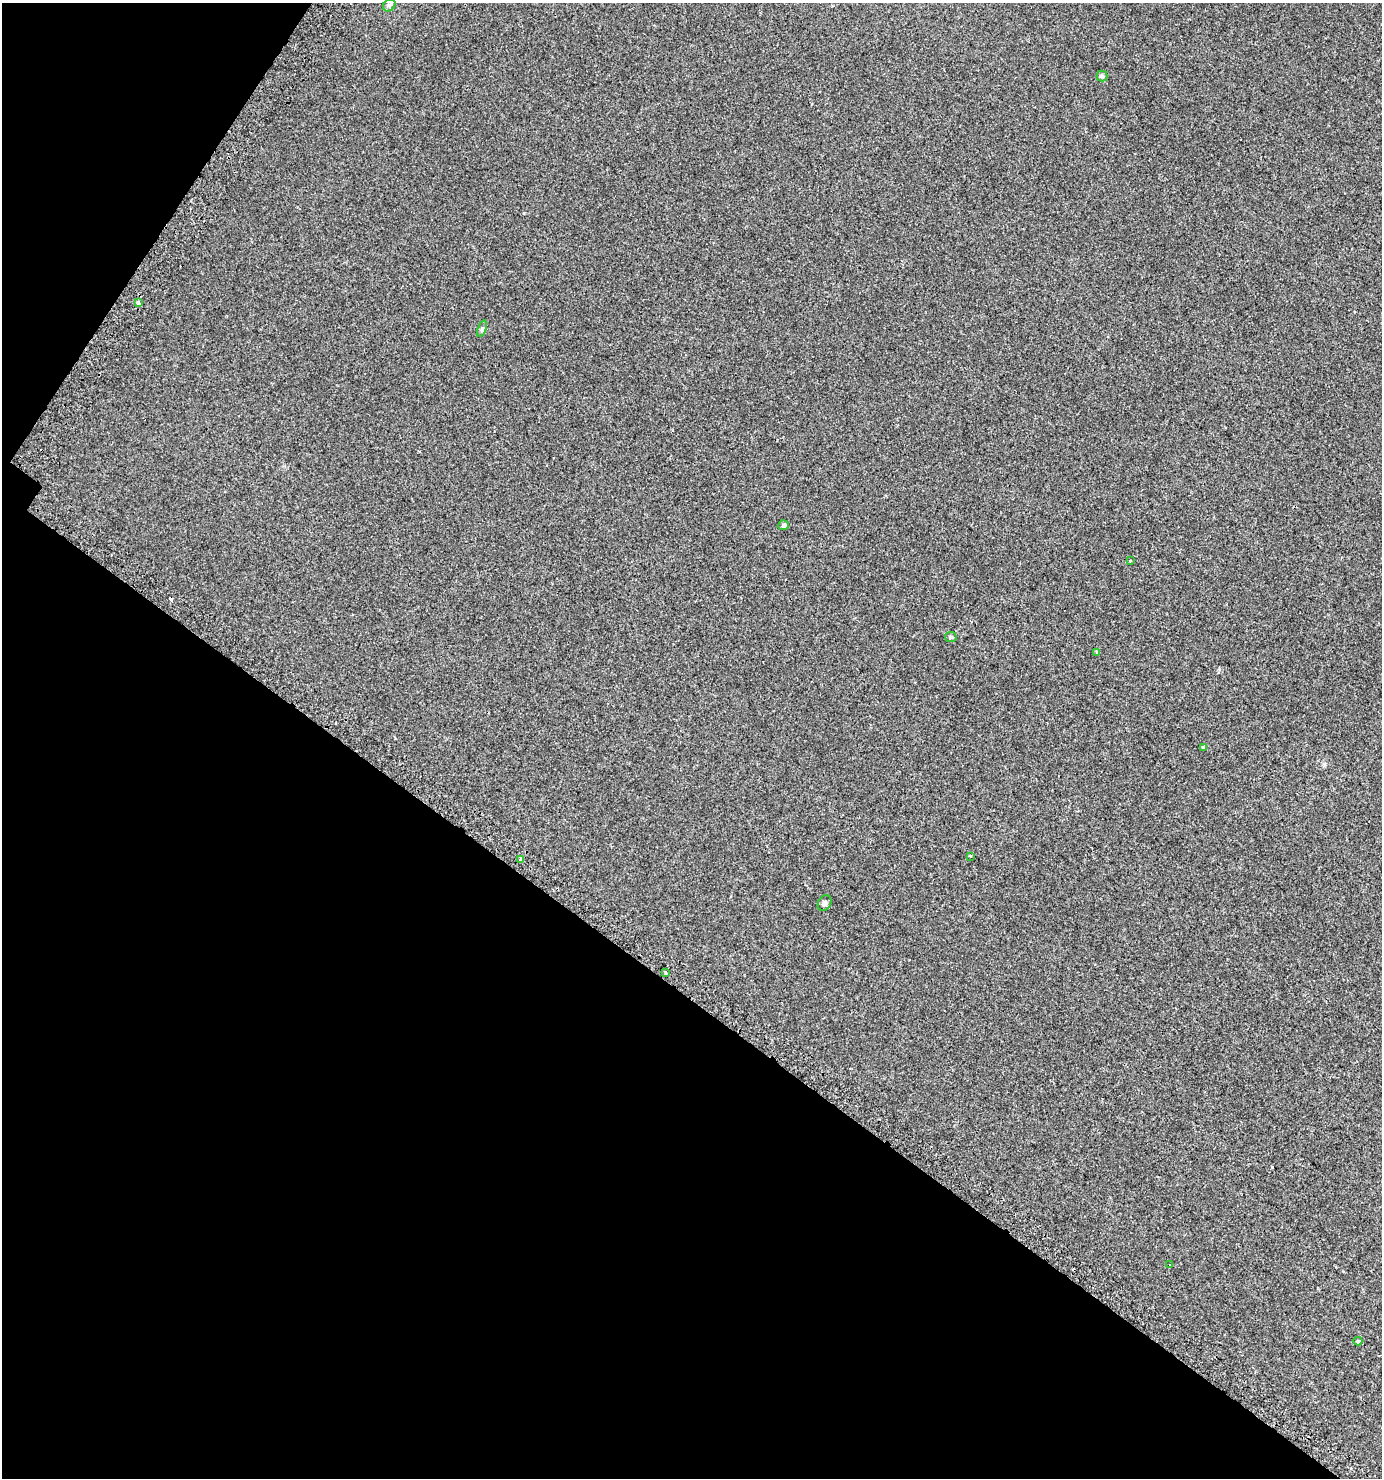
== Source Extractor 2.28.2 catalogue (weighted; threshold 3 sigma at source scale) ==
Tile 9 of 4 x 4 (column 1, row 3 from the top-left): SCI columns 242-1621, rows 1525-3000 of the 6073 x 6015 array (HDU 1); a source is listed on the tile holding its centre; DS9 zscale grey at full resolution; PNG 1384 x 1480 px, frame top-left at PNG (2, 3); each listed source drawn as its Kron ellipse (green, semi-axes under 4 px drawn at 4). Shown black and unused: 36% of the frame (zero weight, under 2 of 3 exposures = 3% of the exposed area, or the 3 px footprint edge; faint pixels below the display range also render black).
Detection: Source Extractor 2.28.2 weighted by HDU 2 'WHT'; one run over the whole footprint, this tile lists its part. Background 0.00326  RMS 0.0043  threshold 0.0195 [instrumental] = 3 sigma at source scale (4.5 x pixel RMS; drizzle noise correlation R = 1.50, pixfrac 1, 0.0396/0.0396 arcsec/px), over >= 5 px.
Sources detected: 18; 3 cosmic-ray / hot-pixel residue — neither listed nor drawn; the other 15 listed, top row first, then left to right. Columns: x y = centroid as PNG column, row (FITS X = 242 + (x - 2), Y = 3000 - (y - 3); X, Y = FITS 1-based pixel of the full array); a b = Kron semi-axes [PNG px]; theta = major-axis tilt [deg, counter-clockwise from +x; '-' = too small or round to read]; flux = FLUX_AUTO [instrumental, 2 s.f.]
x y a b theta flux
389 5 7 5 45 0.91
1102 76 5 5 - 0.58
138 303 4 3 - 3.9
482 329 9 4 71 0.66
784 525 5 5 - 0.91
1130 561 3 3 - 0.68
951 637 6 5 - 0.79
1097 652 4 3 - 0.78
1203 747 4 3 - 0.51
971 856 3 2 - 0.33
521 859 4 3 - 6.9
824 903 8 6 65 1.1
665 972 3 3 - 0.68
1170 1264 3 2 - 0.51
1358 1341 4 4 - 0.52